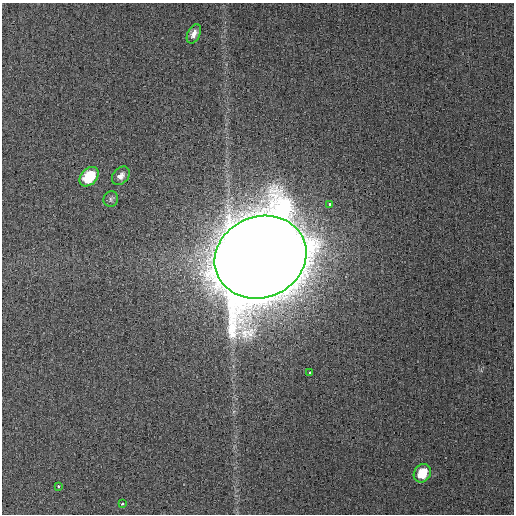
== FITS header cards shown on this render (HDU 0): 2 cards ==
NAXIS1  =                  512
NAXIS2  =                  512

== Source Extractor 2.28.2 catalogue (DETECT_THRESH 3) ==
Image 512 x 512 px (HDU 0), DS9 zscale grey, 1 PNG px = 1 image px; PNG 516 x 516 px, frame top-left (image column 1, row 512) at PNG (2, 3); each listed source drawn as its Kron ellipse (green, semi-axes under 4 px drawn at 4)
Background 0.00202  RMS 0.0041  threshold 0.0122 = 3 sigma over >= 5 px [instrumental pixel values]
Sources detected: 10; all 10 listed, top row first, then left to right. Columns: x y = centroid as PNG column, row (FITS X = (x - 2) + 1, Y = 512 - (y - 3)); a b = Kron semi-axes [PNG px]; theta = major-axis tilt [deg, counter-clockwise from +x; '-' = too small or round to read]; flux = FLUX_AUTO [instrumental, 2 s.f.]
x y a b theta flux
194 34 10 6 65 1.6
121 176 10 7 47 1.5
89 177 11 8 47 11
111 199 8 7 - 0.73
330 204 3 3 - 3.8
260 257 47 40 22 7900
310 373 3 3 - 14
422 473 10 8 56 6.2
58 486 4 3 - 3.3
122 504 4 3 - 5.8